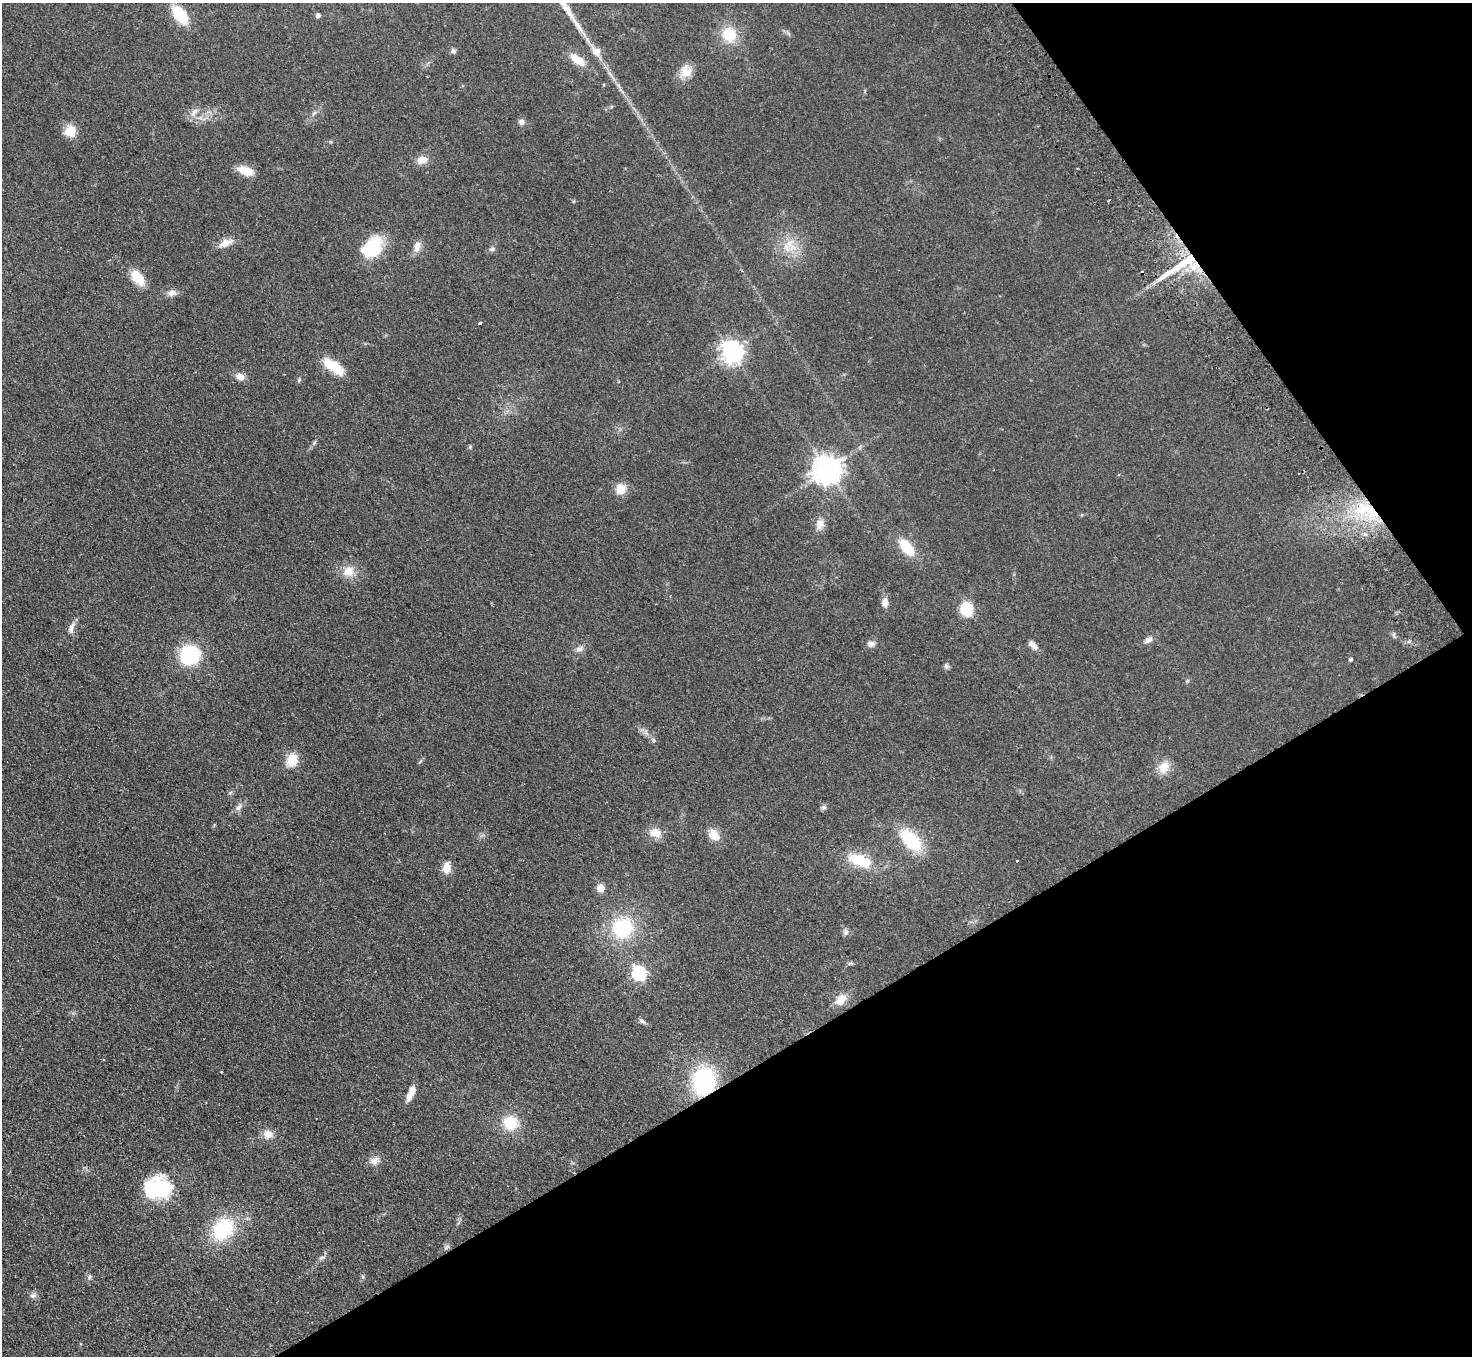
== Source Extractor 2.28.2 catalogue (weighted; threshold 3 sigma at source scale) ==
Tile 12 of 4 x 4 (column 4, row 3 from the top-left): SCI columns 4458-5927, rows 1686-3039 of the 5977 x 5939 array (HDU 1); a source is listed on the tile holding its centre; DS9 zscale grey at full resolution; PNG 1474 x 1358 px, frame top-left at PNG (2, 3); no overlay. Shown black and unused: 29% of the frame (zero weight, under 2 of 3 exposures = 3% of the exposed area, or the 3 px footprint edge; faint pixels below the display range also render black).
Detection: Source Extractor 2.28.2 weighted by HDU 2 'WHT'; one run over the whole footprint, this tile lists its part. Background 0.061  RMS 0.0089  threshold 0.04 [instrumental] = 3 sigma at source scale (4.5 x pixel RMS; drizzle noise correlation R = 1.50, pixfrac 1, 0.05/0.05 arcsec/px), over >= 5 px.
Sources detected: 84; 5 cosmic-ray / hot-pixel residue — not listed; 2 inside a brighter listed object's ellipse — not listed separately; the other 77 listed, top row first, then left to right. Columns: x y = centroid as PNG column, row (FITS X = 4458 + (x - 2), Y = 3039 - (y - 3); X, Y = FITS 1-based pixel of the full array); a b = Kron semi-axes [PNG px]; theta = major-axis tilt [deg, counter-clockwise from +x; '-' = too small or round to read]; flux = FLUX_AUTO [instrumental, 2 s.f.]
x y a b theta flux
180 15 17 11 -53 33
318 15 4 4 - 2.9
729 34 18 17 - 22
453 51 7 6 - 2.4
596 51 15 11 -50 8.1
578 60 18 8 -35 14
686 71 16 14 73 11
194 112 15 6 47 4.9
314 113 9 4 54 2.3
522 122 8 7 - 3
70 131 13 13 - 13
422 160 11 9 12 9.1
245 171 17 9 -19 13
225 243 21 9 24 8
417 246 14 8 78 6.5
372 247 24 17 49 43
787 247 16 8 -69 8.9
492 249 7 6 - 2
1180 265 66 9 34 39
137 278 16 10 -53 20
172 293 13 8 5 4.8
480 323 3 3 - 11
732 352 8 7 - 580
333 366 30 12 -35 19
240 376 11 8 -20 6.6
314 443 9 4 54 1.8
470 447 5 4 - 1
828 470 9 8 - 1100
620 489 14 12 71 11
1366 509 21 15 28 33
820 524 17 10 81 6.5
907 547 19 10 -50 25
349 571 14 14 - 12
885 603 11 8 -88 5.2
966 609 13 11 -76 24
71 628 18 7 70 5.2
1148 640 11 7 33 3.8
1409 641 6 4 19 1.4
871 644 10 7 -2 3.8
1033 645 13 6 -43 5.1
579 649 11 7 20 3.7
190 655 17 17 - 59
1351 659 4 4 - 1.5
946 666 8 6 -66 2
1187 681 6 4 71 1.1
646 733 7 5 -45 2.5
653 740 7 6 - 1.8
292 760 15 11 75 15
420 762 8 3 45 1.1
1164 767 16 12 62 12
239 807 10 7 51 3.7
824 807 7 7 - 2
655 833 13 10 -15 11
714 835 13 10 -50 12
911 840 20 11 -47 55
860 860 21 10 -23 34
1017 861 3 3 - 2
447 868 12 8 81 9.6
600 888 5 5 - 19
622 928 21 20 - 59
846 932 9 7 80 2.6
851 963 8 4 27 1.6
639 973 7 6 - 130
841 1000 16 10 42 11
642 1021 9 5 -35 2.3
704 1082 21 17 79 97
410 1096 11 7 57 6.5
510 1123 14 13 - 26
268 1134 13 12 - 7.5
374 1161 13 10 32 6
158 1188 31 24 10 59
223 1229 20 16 48 63
446 1247 8 5 36 2
322 1258 10 4 18 2
89 1277 8 3 71 1.4
363 1277 6 5 - 1.3
33 1295 10 7 28 3.1
Overlapping masked pixels (flux is a lower limit): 3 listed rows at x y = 1180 265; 1366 509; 704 1082